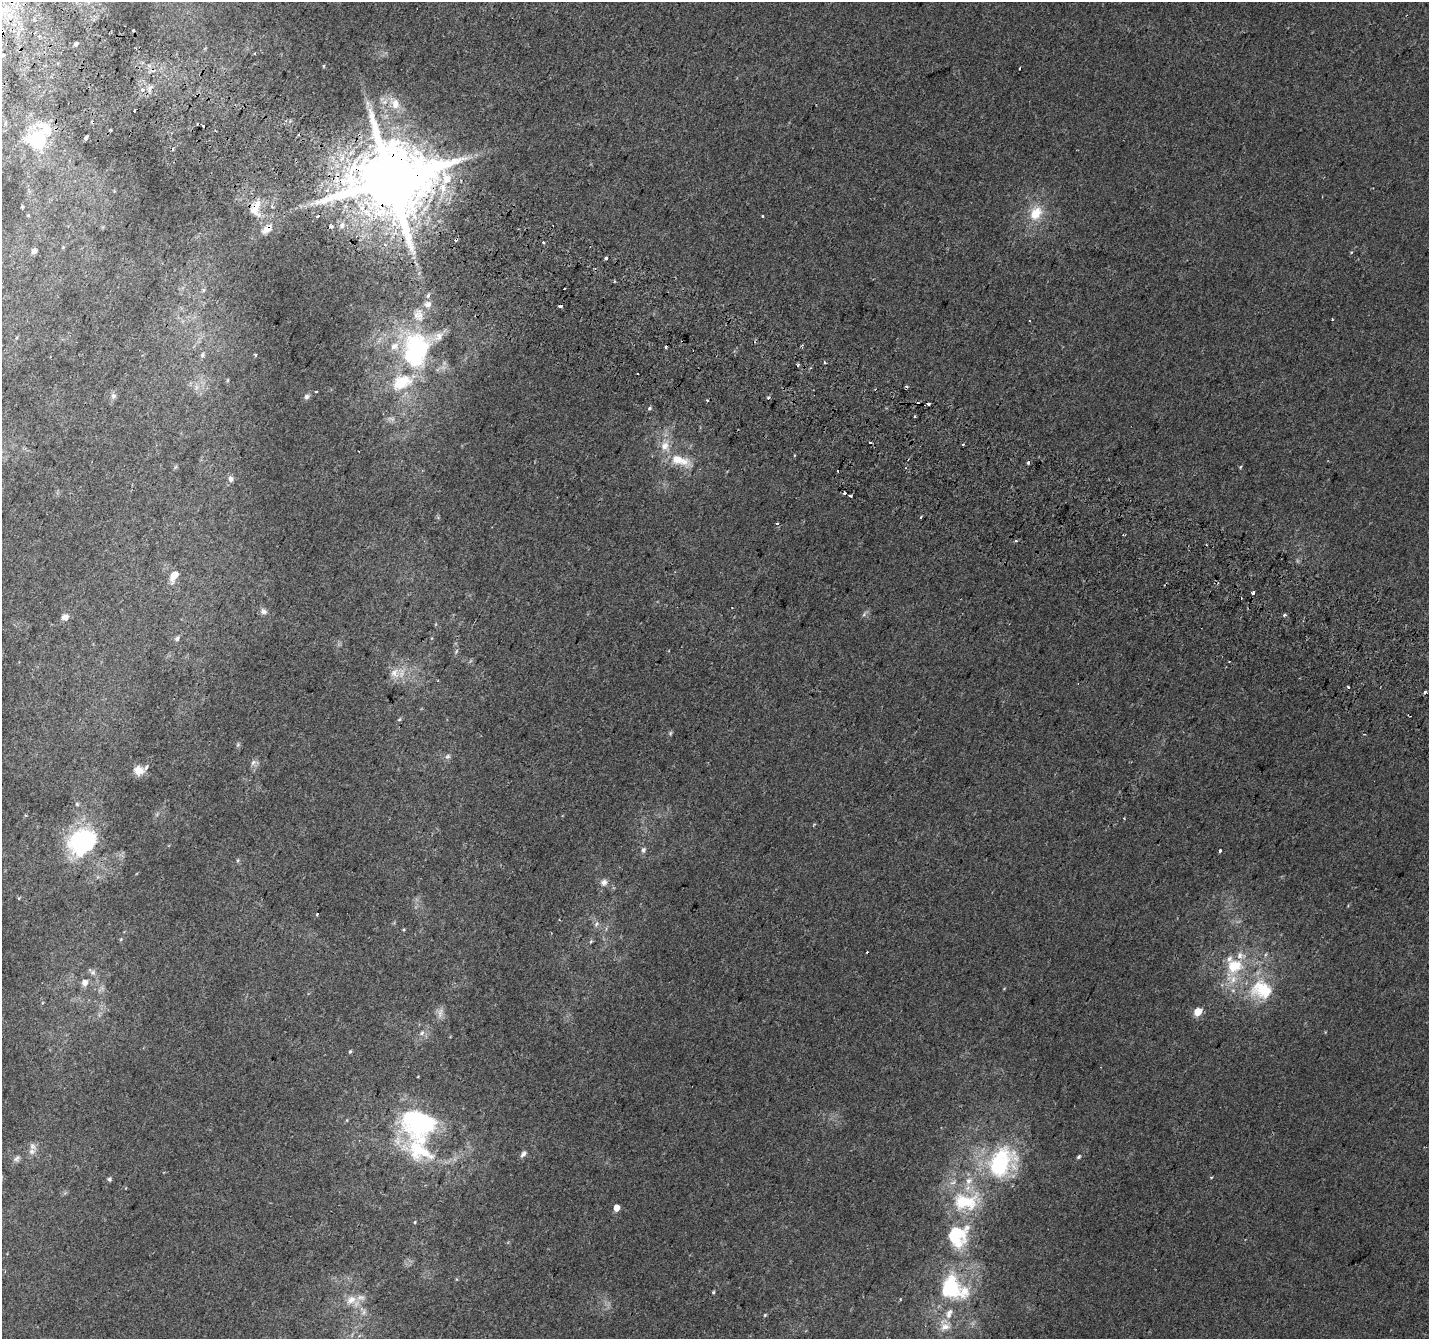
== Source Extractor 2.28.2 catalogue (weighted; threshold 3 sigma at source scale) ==
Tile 11 of 4 x 4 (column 3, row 3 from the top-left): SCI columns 2883-4309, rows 1645-2981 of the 5756 x 5897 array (HDU 1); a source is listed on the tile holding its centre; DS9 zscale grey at full resolution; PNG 1431 x 1341 px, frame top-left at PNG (2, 2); no overlay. Shown black and unused: <1% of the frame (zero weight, under 2 of 3 exposures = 2% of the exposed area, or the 3 px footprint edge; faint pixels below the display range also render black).
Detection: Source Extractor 2.28.2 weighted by HDU 2 'WHT'; one run over the whole footprint, this tile lists its part. Background 0.00306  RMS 0.0037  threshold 0.0169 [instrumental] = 3 sigma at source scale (4.5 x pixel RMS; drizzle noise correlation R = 1.50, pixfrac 1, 0.0396/0.0396 arcsec/px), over >= 5 px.
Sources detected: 145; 2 too faint to see at this stretch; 2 inside a brighter object's white glare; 26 cosmic-ray / hot-pixel residue — not listed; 13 inside a brighter listed object's ellipse — not listed separately; the other 102 listed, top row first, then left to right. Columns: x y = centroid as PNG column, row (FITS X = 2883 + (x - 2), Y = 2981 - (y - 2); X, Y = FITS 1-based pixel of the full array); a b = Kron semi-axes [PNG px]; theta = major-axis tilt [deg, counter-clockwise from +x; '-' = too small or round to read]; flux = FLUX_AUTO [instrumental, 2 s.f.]
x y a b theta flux
134 30 3 3 - 1.5
76 44 4 3 - 0.81
324 66 5 3 - 0.28
150 89 12 6 68 1.7
143 90 4 4 - 1.5
395 103 18 12 -56 5.7
134 111 3 3 - 1.8
5 123 7 3 82 0.56
110 130 3 2 - 0.55
86 138 5 4 - 0.59
38 140 30 26 86 19
391 180 21 18 28 5100
327 190 4 3 - 2.2
255 207 23 9 63 5.3
1036 213 17 13 58 8.8
28 215 4 4 - 0.35
342 225 8 6 72 1.6
331 227 4 3 - 1.1
267 229 15 8 41 3.5
543 242 3 3 - 1.7
34 251 6 5 - 1.6
606 258 3 3 - 2.4
203 290 6 5 - 0.69
428 295 8 4 63 0.8
427 304 10 9 - 2
1332 319 3 2 - 0.54
419 346 50 31 -41 38
666 347 3 3 - 1.7
202 355 7 6 - 0.98
255 355 5 4 - 0.43
227 380 6 4 89 0.43
402 382 33 21 27 18
196 387 10 4 82 1.3
907 387 4 4 - 0.59
113 396 8 7 - 1.3
307 397 7 6 - 0.92
768 398 3 3 - 1.1
707 400 3 3 - 0.57
649 408 6 4 41 0.6
870 443 3 2 - 0.32
665 445 16 10 59 4.3
679 460 29 13 -15 9.2
1028 462 3 3 - 1.4
837 471 3 3 - 1.7
231 479 8 7 - 1.5
845 493 3 3 - 1.9
850 496 3 3 - 0.8
921 517 3 3 - 0.87
777 523 3 3 - 1.2
1123 535 2 2 - 0.38
174 576 11 7 64 4.8
1253 593 4 3 - 2.8
732 608 3 2 - 0.25
263 611 10 8 -18 1.5
1284 615 4 3 - 0.57
65 617 9 8 - 1.9
177 638 7 6 - 0.97
456 651 7 5 69 0.7
394 673 14 12 -78 4
399 719 6 4 30 0.48
670 733 6 5 - 0.55
238 745 7 5 70 0.67
448 756 8 6 31 1.1
253 762 9 6 49 1.3
139 770 14 12 -19 3.6
77 804 5 5 - 0.67
1124 818 3 2 - 0.29
81 840 35 20 35 39
643 850 8 6 72 1.2
1220 851 3 3 - 0.59
238 860 6 4 71 0.49
604 882 9 9 - 1.8
317 914 3 2 - 0.31
596 924 7 4 46 0.79
121 939 6 3 72 0.35
591 941 7 4 58 0.55
867 952 3 2 - 0.41
1234 966 20 17 16 13
92 972 12 7 -39 1.5
85 982 7 6 - 2.6
1262 990 35 28 -15 22
1198 1012 5 5 - 9.1
440 1013 16 7 78 2.2
422 1033 9 6 42 1.4
350 1052 5 4 - 0.54
420 1124 42 36 -19 52
33 1146 13 9 -50 2.1
523 1154 9 5 50 1.4
1079 1157 5 4 - 0.67
17 1158 10 7 55 1.2
1001 1162 48 36 54 40
109 1179 4 4 - 0.85
966 1202 40 25 3 22
617 1208 5 4 - 4.5
415 1222 4 4 - 0.37
958 1236 35 29 65 22
950 1287 34 28 -69 29
713 1292 4 3 - 0.47
351 1300 15 11 30 4.2
364 1312 9 4 82 1
765 1315 5 4 - 0.41
945 1326 17 12 23 4.6
Overlapping masked pixels (flux is a lower limit): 3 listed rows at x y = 391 180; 255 207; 267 229
Unlisted compact peaks at least as high as the median listed source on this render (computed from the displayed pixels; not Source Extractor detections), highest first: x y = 1351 252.